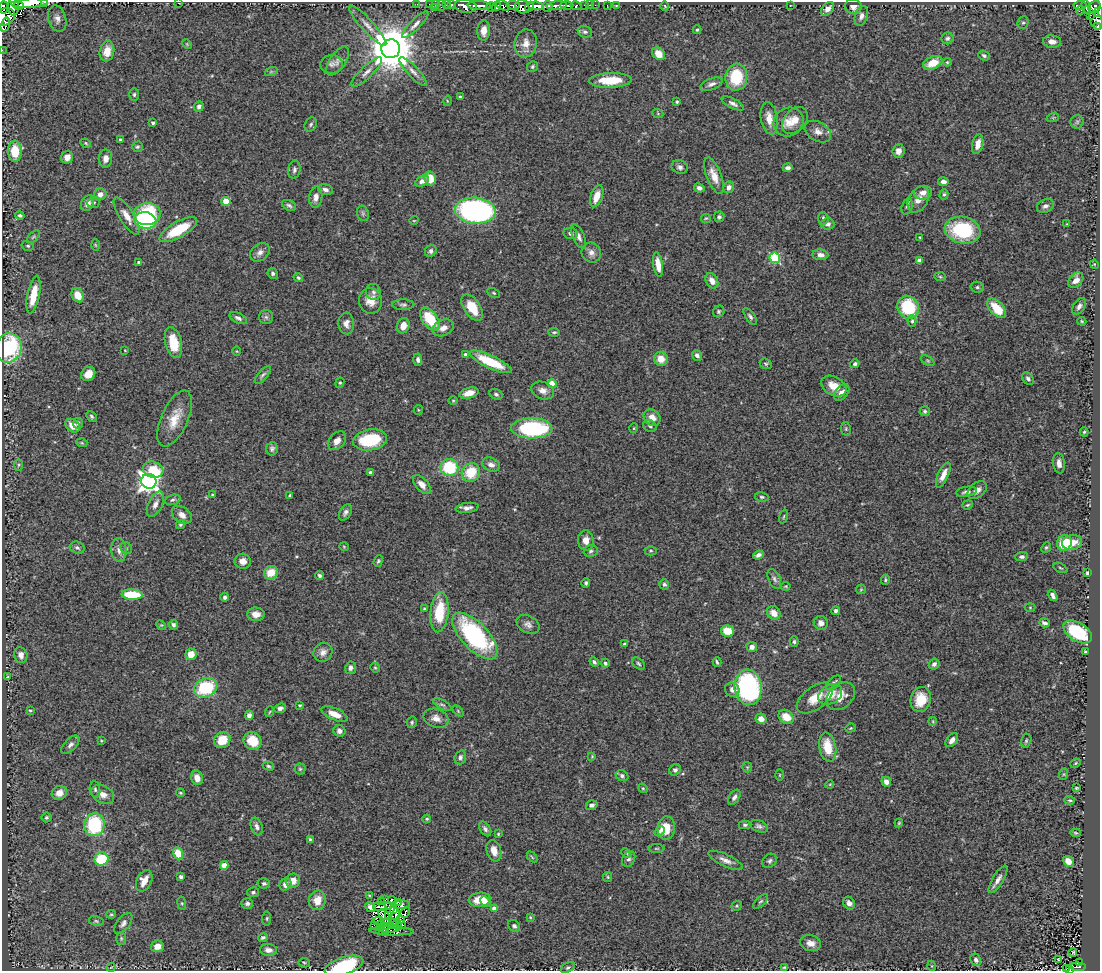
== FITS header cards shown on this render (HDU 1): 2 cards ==
NAXIS1  =                 1098
NAXIS2  =                  969

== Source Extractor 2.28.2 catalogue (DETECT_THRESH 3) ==
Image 1098 x 969 px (HDU 1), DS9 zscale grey, 1 PNG px = 1 image px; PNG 1102 x 973 px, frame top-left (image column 1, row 969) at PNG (2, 2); each listed source drawn as its Kron ellipse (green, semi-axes under 4 px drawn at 4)
Background 0.875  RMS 0.043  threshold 0.128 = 3 sigma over >= 5 px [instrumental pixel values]
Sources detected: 440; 6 with non-positive FLUX_AUTO (blend fragments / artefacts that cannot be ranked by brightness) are neither listed nor drawn; the other 434 listed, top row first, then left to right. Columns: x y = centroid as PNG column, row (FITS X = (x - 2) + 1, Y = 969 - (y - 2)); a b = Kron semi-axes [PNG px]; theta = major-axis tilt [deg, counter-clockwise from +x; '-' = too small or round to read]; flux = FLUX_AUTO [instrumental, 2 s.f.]
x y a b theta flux
29 3 18 4 3 2700
44 3 3 2 - 60
178 3 3 2 - 3.5
417 4 2 2 - 10
429 4 2 2 - 14
436 4 3 2 - 29
446 4 3 2 - 37
14 5 10 5 89 1300
442 5 6 2 71 37
452 5 3 3 - 98
479 5 12 4 -4 1700
513 5 7 4 -9 780
567 5 6 3 -1 270
585 5 3 3 - 56
590 5 3 2 - 21
595 5 2 2 - 8.6
607 5 3 2 - 9
790 5 2 2 - 2
19 6 5 3 - 530
465 6 11 6 -5 1700
497 6 5 4 - 440
503 6 7 4 -27 600
536 6 8 4 -5 1400
547 6 5 5 - 750
557 6 10 4 6 1400
576 6 5 4 - 100
616 6 4 2 - 1.9
665 6 5 3 - 2.3
853 6 8 7 - 17
1080 6 6 3 3 270
4 7 6 4 84 200
491 7 5 4 - 260
522 7 7 6 - 840
530 7 5 3 - 180
1086 7 7 4 -69 450
1095 7 6 5 - 530
435 8 2 2 - 7.1
827 9 8 5 46 15
1080 10 4 3 - 15
1099 12 5 2 - 130
1091 15 3 2 - 7
861 16 10 6 72 12
5 17 11 8 23 1200
57 18 13 9 -74 18
1096 20 9 6 -66 110
1023 23 6 5 - 5.7
5 25 7 4 74 440
415 25 18 5 45 14
368 26 27 6 -48 25
1098 26 4 3 - 24
697 30 4 3 - 3.6
484 31 10 6 87 25
585 32 7 6 - 7.4
947 38 6 6 - 7
1052 42 9 6 -5 18
526 43 14 11 80 30
187 44 5 3 - 2.5
391 49 9 9 - 12000
2 50 2 2 - 6.1
107 51 10 7 78 37
658 54 7 5 -48 28
984 55 6 5 - 5.7
338 61 16 8 57 16
947 62 4 3 - 2.8
933 63 10 6 23 52
331 64 11 9 6 12
533 66 6 5 - 4.7
271 72 6 4 19 4.2
367 72 20 6 43 19
413 72 19 5 -47 19
736 77 13 11 86 120
610 80 21 7 2 79
711 84 11 5 21 13
134 94 6 5 - 5.8
460 97 3 3 - 4
447 101 5 3 - 2.7
677 102 4 3 - 3.7
733 103 12 5 -26 12
199 106 5 5 - 8.7
658 114 5 3 - 2.8
1053 117 6 4 19 3.6
769 118 16 8 -80 34
795 120 15 10 47 32
788 122 15 14 - 36
1077 122 6 6 - 6.6
153 123 4 3 - 6.7
311 124 7 5 58 6.1
818 132 14 9 -29 21
120 140 3 3 - 5.6
86 143 6 4 -24 3.6
978 144 10 5 77 22
137 147 5 5 - 4.7
15 151 10 7 -87 77
898 151 7 6 - 17
67 157 6 6 - 23
106 159 9 6 82 19
680 167 8 6 -19 9.5
788 168 5 4 - 8.7
294 170 9 6 82 8.4
714 176 19 7 -69 30
430 178 7 5 -79 43
422 181 7 4 32 14
943 182 5 4 - 12
729 187 6 5 - 14
699 188 5 4 - 8.5
325 190 8 5 -15 9.9
923 193 9 7 9 17
100 194 6 6 - 19
944 194 5 4 - 4.9
597 196 11 6 71 36
316 197 10 6 83 14
918 200 14 9 60 27
226 201 4 4 - 63
88 203 8 6 64 17
94 203 6 5 - 7.5
289 205 7 5 -26 7.3
1045 206 9 6 24 11
907 207 8 5 73 7.4
475 211 20 13 -5 740
363 213 8 5 -70 5.9
147 214 13 11 6 200
20 215 4 4 - 6.1
127 216 21 7 -58 31
719 217 5 5 - 5.7
706 218 5 4 - 3.5
823 218 6 5 - 6.6
145 220 11 8 -9 250
414 220 5 3 - 2
827 224 7 5 -6 12
1067 224 3 3 - 2.1
178 230 21 8 29 110
963 230 18 13 -11 210
571 233 7 5 -11 9.5
578 236 13 5 -65 14
33 237 8 4 45 4.4
920 237 3 3 - 2.7
95 245 5 3 - 3
28 246 6 5 - 4.5
431 251 6 5 - 8.2
260 252 11 8 38 15
591 253 10 9 - 17
820 255 8 5 -7 15
775 258 5 5 - 240
919 261 4 4 - 21
139 263 4 3 - 7.7
1094 264 5 3 - 2.5
658 265 12 5 -80 31
273 273 6 5 - 6.7
940 277 6 4 -2 3.8
298 278 5 4 - 5.4
1076 280 9 6 50 23
712 281 8 6 -59 20
977 287 7 5 -13 5.6
373 292 8 7 - 8.5
494 293 7 4 -27 4.3
33 295 19 6 78 66
78 295 7 6 - 46
370 301 13 11 -82 33
403 305 11 5 -1 7.8
1079 306 9 5 56 11
472 307 15 8 -56 60
908 307 12 10 -60 160
997 308 12 6 -48 79
719 311 6 5 - 5
750 316 10 4 -56 7.6
266 317 7 7 - 8
238 318 9 5 -25 9.3
430 319 13 7 -53 100
912 321 6 4 89 4.9
1082 321 4 3 - 3.3
346 323 11 8 -86 16
403 326 8 6 71 27
443 328 11 7 24 20
554 332 6 4 -6 4.6
173 342 16 8 -77 67
9 348 15 13 77 270
125 351 4 2 - 1.8
237 351 5 3 - 2.4
466 355 3 3 - 8.8
697 355 5 4 - 9.5
661 359 7 7 - 33
418 360 6 4 -86 7.9
928 361 7 4 -31 6.1
491 362 23 6 -25 100
766 364 6 5 - 4.4
855 364 5 4 - 6.8
88 374 8 6 41 30
263 375 11 4 49 7.1
1028 379 7 5 -53 7.4
340 383 5 4 - 3.8
552 384 4 4 - 62
834 386 13 9 -30 42
543 390 12 8 -18 19
469 393 10 5 15 26
842 393 9 6 49 18
496 394 7 5 -28 6.5
453 401 4 4 - 3.1
418 410 5 4 - 3.2
925 411 5 5 - 5.9
92 416 6 4 -47 5.7
175 418 30 13 66 59
652 418 9 7 -44 26
78 423 5 5 - 5.4
73 426 8 6 -38 32
650 426 7 5 -32 6.9
532 428 20 10 0 310
634 428 5 3 - 2.5
846 429 7 5 -80 4.4
1084 432 4 4 - 4.3
370 440 17 10 9 170
337 441 11 7 48 18
82 443 5 3 - 3.2
272 449 7 6 - 7.3
1059 463 10 6 -83 16
19 465 6 4 88 4.3
491 465 9 6 -23 15
449 468 9 8 - 160
153 470 10 8 -18 86
370 472 4 3 - 4.6
471 472 10 9 - 82
943 475 14 5 66 24
149 481 7 7 - 1800
422 485 11 6 -48 20
977 490 11 7 40 20
966 492 10 5 9 11
212 495 4 4 - 3.4
290 496 4 3 - 4.9
762 497 7 4 -10 4.7
173 500 8 5 17 6.2
155 504 14 7 64 16
968 505 5 4 - 3.6
467 508 11 5 8 14
346 512 9 5 58 9.9
182 515 11 7 -36 19
784 516 7 3 71 3.5
181 524 5 4 - 4.7
586 540 10 8 -88 23
1072 542 10 7 10 37
1065 543 8 7 - 81
344 547 5 3 - 2.3
1046 547 6 4 48 4.6
77 548 7 6 - 7.3
126 548 6 5 - 5.6
119 550 12 7 -84 18
591 551 7 6 - 7.3
651 551 6 4 1 4
758 555 5 4 - 11
1022 557 6 4 5 6.9
243 561 8 7 - 21
378 561 6 4 70 3.9
1060 568 8 3 -27 3.4
271 573 7 6 - 49
1087 573 4 3 - 4.9
320 576 4 4 - 6.5
774 579 10 5 -66 9
885 580 5 3 - 3.3
586 583 5 4 - 5.7
664 584 5 4 - 5.9
786 586 5 3 - 2.9
861 589 5 4 - 3.3
132 595 10 5 -3 120
1053 595 6 4 -59 11
225 597 4 4 - 5.9
1030 607 5 3 - 2.3
424 609 4 3 - 2.8
836 611 4 4 - 8
439 612 20 9 84 110
774 613 7 6 - 26
256 614 9 6 -5 19
821 623 7 7 - 17
1044 623 5 4 - 7.7
528 624 12 8 -29 14
161 625 5 4 - 3.2
173 625 5 4 - 6.9
728 631 7 5 -12 52
1078 632 16 9 -33 160
475 636 29 13 -47 430
794 642 5 4 - 4.7
624 644 3 3 - 3.2
752 647 5 5 - 14
323 652 10 9 - 17
1085 652 4 3 - 4.7
191 654 6 5 - 35
21 655 8 6 -77 18
594 662 5 4 - 7
717 662 5 3 - 5
605 663 4 4 - 6.2
638 664 7 5 -41 5.2
934 664 6 5 - 8.3
351 668 6 5 - 9.8
375 668 5 4 - 3.4
7 676 3 2 - 2.6
833 683 9 5 43 8.2
748 687 18 13 -83 510
206 688 12 9 23 160
732 690 7 7 - 13
830 694 13 9 30 44
841 696 16 12 43 36
815 698 21 11 36 48
921 699 12 10 77 60
300 705 4 3 - 3.2
442 705 10 4 -28 6.3
280 708 6 4 20 11
30 710 4 3 - 3
458 711 6 4 -47 3.6
269 712 5 3 - 2.8
334 714 14 6 -23 30
249 715 5 4 - 13
786 717 8 6 -40 45
436 718 13 9 -19 20
761 719 6 5 - 22
933 721 4 3 - 2.2
412 722 6 5 - 4.7
850 728 5 4 - 3.3
339 731 6 5 - 11
222 740 8 7 - 58
952 740 8 5 50 12
101 741 4 3 - 2.7
253 741 9 8 - 62
1026 741 7 5 74 4.7
70 745 11 6 45 11
828 747 15 8 -79 57
592 756 3 3 - 2.2
460 757 7 5 71 8.1
1075 763 5 4 - 3.3
268 766 6 4 -17 4.6
747 767 5 5 - 3.3
300 769 5 5 - 4.3
675 770 6 5 - 7.9
1064 774 6 4 71 3
780 775 6 3 89 2.8
622 776 6 5 - 6.3
197 778 7 5 -71 21
886 782 5 4 - 12
830 784 4 3 - 2.3
643 788 5 4 - 3.4
1076 788 4 3 - 3.5
95 789 8 5 -81 6.3
59 793 8 7 - 24
180 793 4 3 - 3.2
103 794 12 8 -30 22
734 797 8 5 57 9.5
1070 800 5 4 - 4.4
592 805 6 5 - 10
46 817 5 5 - 4.4
427 819 4 3 - 3.5
899 823 4 3 - 2.7
94 825 11 10 - 210
745 825 6 4 1 4.9
257 826 9 5 -72 11
759 826 9 6 -22 8.8
666 828 11 8 83 51
485 829 8 5 -57 8.3
659 831 5 4 - 8.1
1075 833 5 4 - 4.1
498 834 4 3 - 2.9
310 839 3 3 - 3.2
656 848 8 4 0 3.9
494 851 11 7 -76 30
178 853 6 4 -70 64
626 853 5 4 - 4
532 857 6 3 -46 3.6
101 859 7 6 - 120
629 859 8 6 64 8.4
725 860 18 6 -25 18
770 861 8 6 43 7.2
1068 861 6 5 - 22
224 865 4 4 - 36
181 877 4 4 - 11
608 877 5 4 - 3.5
998 879 16 5 59 16
144 881 11 7 63 33
293 881 7 7 - 25
264 883 6 5 - 6.6
285 884 6 5 - 16
253 892 6 5 - 5.9
369 895 4 2 - 2.2
385 899 3 2 - 0.78
317 900 10 8 76 37
480 900 11 7 5 57
392 901 4 2 - 2.2
761 901 9 4 44 5.9
382 902 2 2 - 2.9
398 902 3 3 - 3.4
485 902 6 4 -46 15
182 903 7 3 -82 3.3
247 903 6 5 - 9.1
849 903 7 5 -55 13
389 905 3 2 - 1.1
401 905 8 3 -1 3
737 906 5 4 - 3.6
370 907 5 4 - 12
380 907 7 3 -10 3.4
394 909 3 2 - 4.5
495 909 4 4 - 34
405 912 6 2 67 2.1
111 914 5 4 - 3.4
384 915 6 3 -40 0.79
389 916 3 2 - 0.63
530 917 3 2 - 2.7
267 918 7 4 84 4
395 918 10 3 82 8
401 920 2 2 - 3
96 921 7 4 -11 4.8
377 921 4 2 - 5.3
123 923 12 6 52 12
392 924 5 2 - 3.4
401 924 3 2 - 2.8
382 925 2 2 - 0.66
397 925 6 4 -56 2.4
374 926 3 2 - 1.5
514 926 7 5 -44 6.7
384 928 5 3 - 2.9
388 928 12 2 0 6.5
391 931 22 2 -2 0.78
385 933 3 2 - 3.2
263 937 5 4 - 6.2
121 938 6 5 - 5
811 943 10 8 -13 20
157 946 6 6 - 28
268 950 8 6 -5 15
1073 952 4 2 - 2.8
1058 959 3 2 - 2.4
976 960 6 5 - 7.5
1079 962 3 2 - 18
304 963 5 5 - 3.9
344 966 20 8 17 160
932 966 5 3 - 2.2
111 967 4 3 - 2.1
784 967 3 3 - 3.6
1078 967 7 3 -4 49
568 968 7 4 29 5.3
1066 968 4 2 - 10
1069 970 3 2 - 17
At the frame edge (FLAGS 8, measured only in part): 12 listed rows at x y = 29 3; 44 3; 178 3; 14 5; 4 7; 1099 12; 5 17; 1096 20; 1098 26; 2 50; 344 966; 1069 970
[6 non-positive-flux detections neither listed nor drawn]